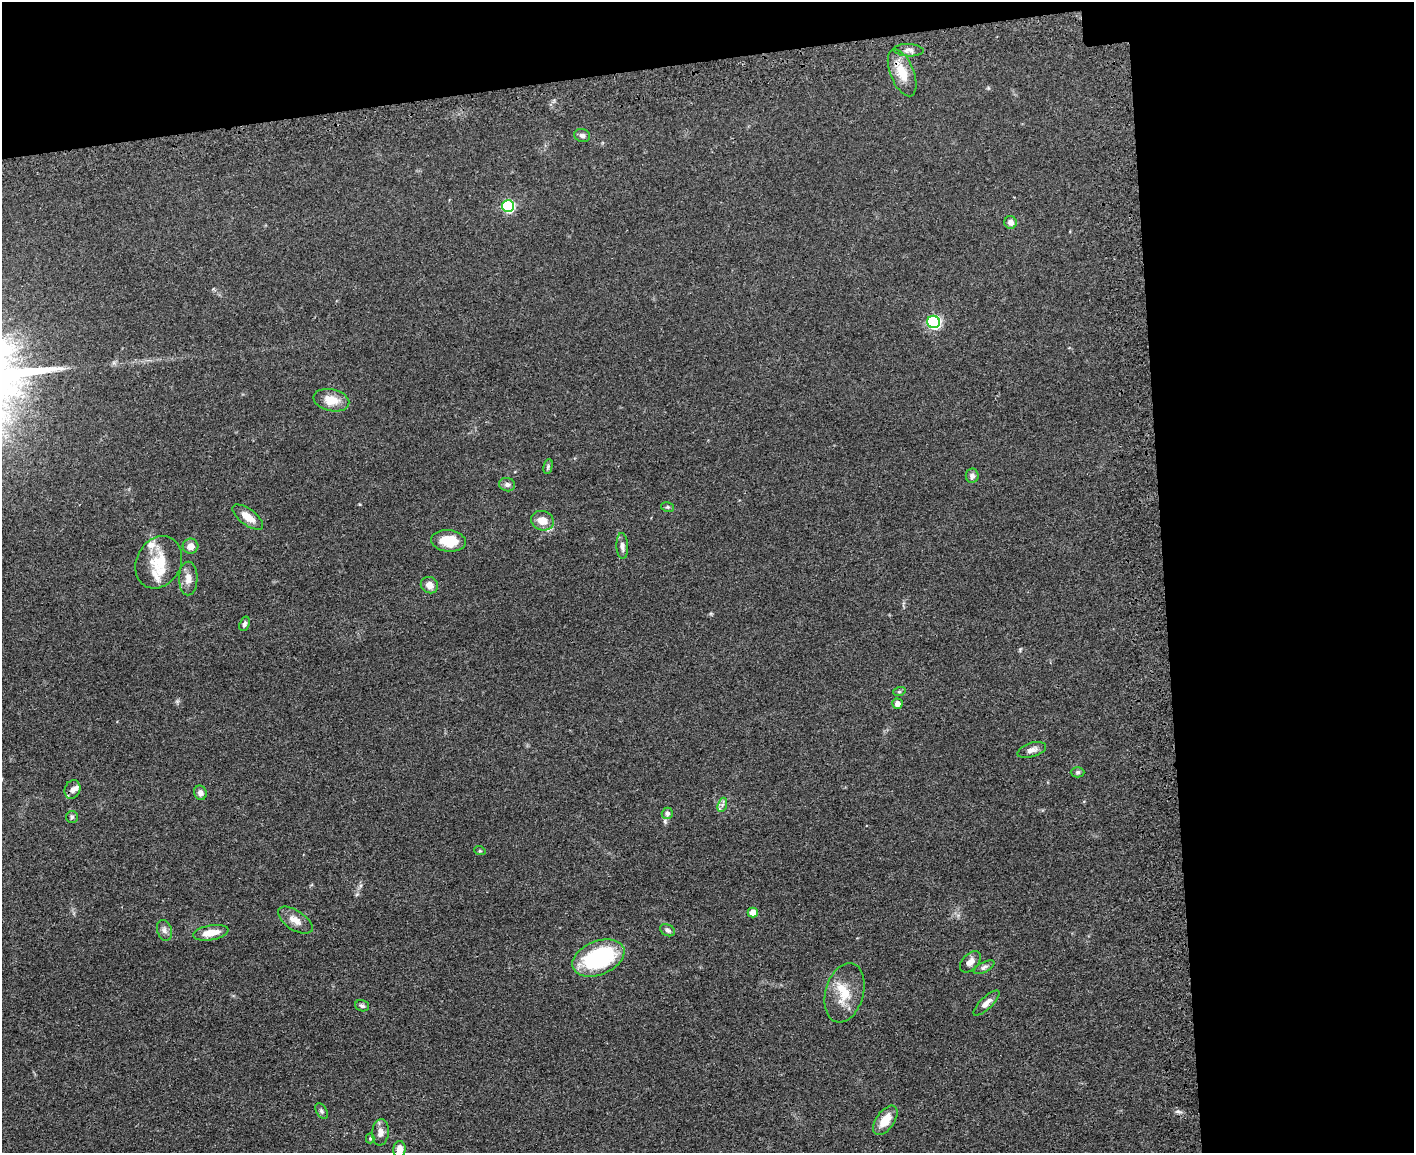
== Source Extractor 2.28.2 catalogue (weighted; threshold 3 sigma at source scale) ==
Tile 3 of 3 x 4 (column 3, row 1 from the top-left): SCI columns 3117-4528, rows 3519-4669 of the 4709 x 4733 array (HDU 1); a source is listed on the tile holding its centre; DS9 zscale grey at full resolution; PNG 1416 x 1155 px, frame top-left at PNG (2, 2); each listed source drawn as its Kron ellipse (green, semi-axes under 4 px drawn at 4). Shown black and unused: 23% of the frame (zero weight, under 3 of 4 exposures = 7% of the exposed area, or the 3 px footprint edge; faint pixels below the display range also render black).
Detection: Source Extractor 2.28.2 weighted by HDU 2 'WHT'; one run over the whole footprint, this tile lists its part. Background 0.0467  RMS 0.0051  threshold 0.023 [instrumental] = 3 sigma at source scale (4.5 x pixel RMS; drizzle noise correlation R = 1.50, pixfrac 1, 0.05/0.05 arcsec/px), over >= 5 px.
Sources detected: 51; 5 inside a brighter listed object's ellipse — not listed separately; the other 46 listed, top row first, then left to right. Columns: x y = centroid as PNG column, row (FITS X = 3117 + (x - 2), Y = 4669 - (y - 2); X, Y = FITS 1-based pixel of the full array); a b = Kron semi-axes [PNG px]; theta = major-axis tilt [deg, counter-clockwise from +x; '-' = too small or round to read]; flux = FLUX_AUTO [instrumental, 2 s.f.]
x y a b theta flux
909 50 15 6 -3 2.4
902 73 25 11 -68 10
582 135 8 6 -15 1.5
508 206 6 6 - 50
1011 222 6 6 - 2.9
934 322 6 6 - 75
331 400 18 11 -12 8.2
548 466 8 4 76 0.9
972 476 7 6 - 1.9
507 485 8 6 -15 1.6
668 507 7 4 -11 0.73
248 517 18 8 -37 5.1
542 521 12 9 -20 5.4
448 541 17 10 -6 12
190 546 8 7 - 3.6
622 546 13 6 -87 2.2
159 562 27 22 61 15
188 579 17 9 89 4.2
429 585 9 8 - 3.5
244 624 7 5 70 1.4
899 692 6 4 19 0.72
897 704 5 5 - 3.2
1032 750 15 7 18 2.8
1078 772 7 5 -1 0.91
73 790 9 8 - 2.3
200 793 7 6 - 2.1
722 805 7 4 72 1.2
667 813 5 5 - 1.4
72 817 6 6 - 0.91
480 851 6 3 -18 0.53
753 912 5 5 - 5.6
295 920 19 9 -34 4.8
164 930 10 7 -73 2
667 930 8 5 -29 1.5
211 933 18 7 10 7.5
598 958 27 16 22 53
970 962 12 7 47 3.1
984 967 11 5 28 1.4
844 993 30 19 74 13
986 1003 17 6 44 3.1
362 1006 7 5 -18 1.1
322 1111 8 5 -60 1.1
885 1120 17 9 54 8.2
380 1132 13 8 84 3.2
370 1138 5 4 - 0.64
399 1149 8 6 83 5.1
Overlapping masked pixels (flux is a lower limit): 1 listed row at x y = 902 73
Isophote crosses this tile's border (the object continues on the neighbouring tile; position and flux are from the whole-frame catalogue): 1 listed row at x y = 399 1149